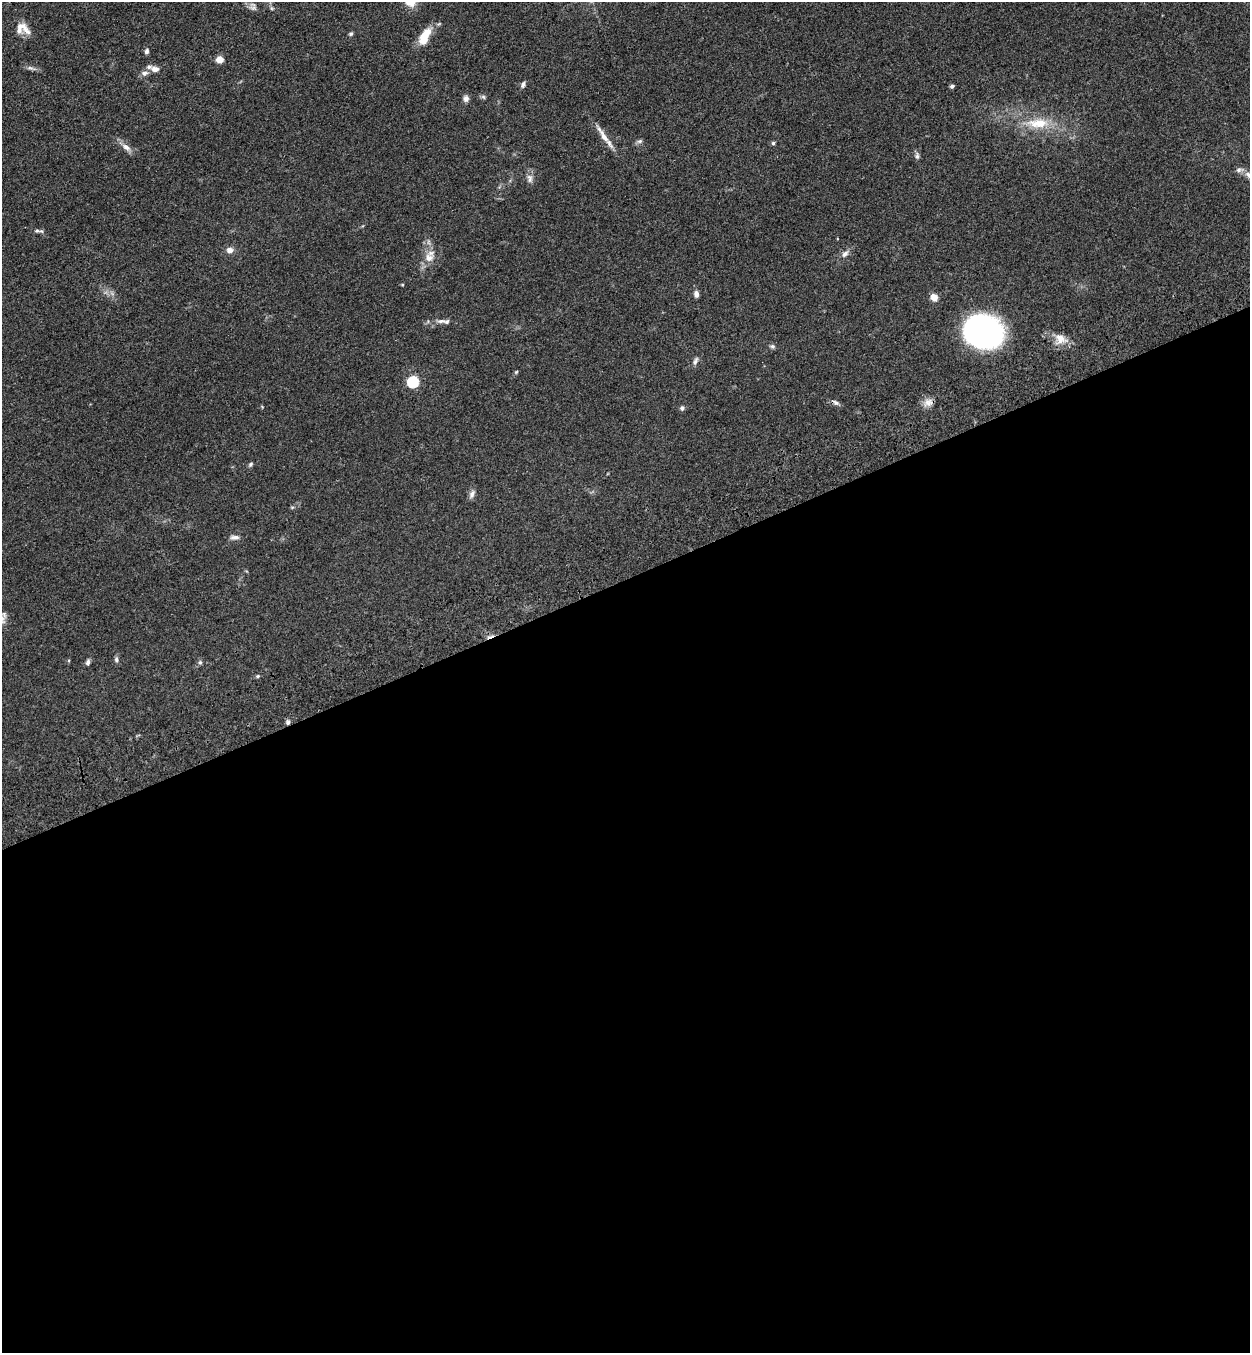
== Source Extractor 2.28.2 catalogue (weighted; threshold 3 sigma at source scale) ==
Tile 15 of 4 x 4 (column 3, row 4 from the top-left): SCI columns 2700-3947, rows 113-1463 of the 5523 x 5630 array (HDU 1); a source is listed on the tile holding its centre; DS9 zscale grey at full resolution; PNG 1252 x 1355 px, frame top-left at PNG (2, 2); no overlay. Shown black and unused: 57% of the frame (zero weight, under 3 of 4 exposures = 6% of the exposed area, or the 3 px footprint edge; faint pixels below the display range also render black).
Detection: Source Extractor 2.28.2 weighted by HDU 2 'WHT'; one run over the whole footprint, this tile lists its part. Background 0.0595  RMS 0.0065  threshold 0.0292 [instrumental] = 3 sigma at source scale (4.5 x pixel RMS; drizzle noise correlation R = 1.50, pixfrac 1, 0.05/0.05 arcsec/px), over >= 5 px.
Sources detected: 50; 1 cosmic-ray / hot-pixel residue — not listed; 2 inside a brighter listed object's ellipse — not listed separately; the other 47 listed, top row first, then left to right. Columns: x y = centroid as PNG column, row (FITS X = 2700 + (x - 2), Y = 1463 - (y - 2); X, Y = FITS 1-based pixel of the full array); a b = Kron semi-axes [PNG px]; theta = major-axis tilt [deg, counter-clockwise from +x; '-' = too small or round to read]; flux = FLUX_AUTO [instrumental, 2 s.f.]
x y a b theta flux
253 7 12 9 -59 2.7
271 8 7 4 -71 1
21 26 29 9 -33 6.5
351 34 5 4 - 1.1
424 37 22 9 64 12
147 51 7 5 77 1.6
220 59 8 7 - 4.5
30 68 10 4 -13 1.7
155 69 12 7 -13 3.9
145 73 10 7 14 3
523 85 8 6 68 1.7
952 86 5 4 - 1.3
483 97 7 5 -45 1.1
466 99 7 7 - 2.5
1038 123 34 13 0 18
604 136 23 7 -59 6.7
640 141 8 6 15 1.5
773 143 5 5 - 0.93
126 147 14 7 -36 4
917 156 9 5 90 1.6
1249 176 17 7 -39 4.3
530 178 13 7 -76 2.8
37 231 6 5 - 1.2
230 250 8 7 - 3.4
845 254 11 7 46 2.8
429 258 13 12 - 6.1
696 294 8 5 -87 2.4
934 297 8 7 - 4.8
441 321 14 6 2 3.1
983 332 31 26 -17 190
1060 339 15 12 -55 6.7
772 346 7 6 - 1.4
695 361 12 6 66 2.1
516 372 6 4 45 0.78
413 382 6 5 - 64
928 402 12 10 22 4.2
836 403 10 6 -31 2
682 408 6 5 - 1.4
250 464 7 5 42 1
472 494 11 7 66 2.6
235 537 12 6 0 2.5
2 618 16 9 73 3.8
116 659 7 5 -81 1.5
88 662 8 5 80 1.6
200 662 5 5 - 1
258 676 6 5 - 0.82
288 722 7 5 -90 1.6
Overlapping masked pixels (flux is a lower limit): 1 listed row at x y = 288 722
Isophote crosses this tile's border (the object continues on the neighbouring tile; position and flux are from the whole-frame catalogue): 2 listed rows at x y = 1249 176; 2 618